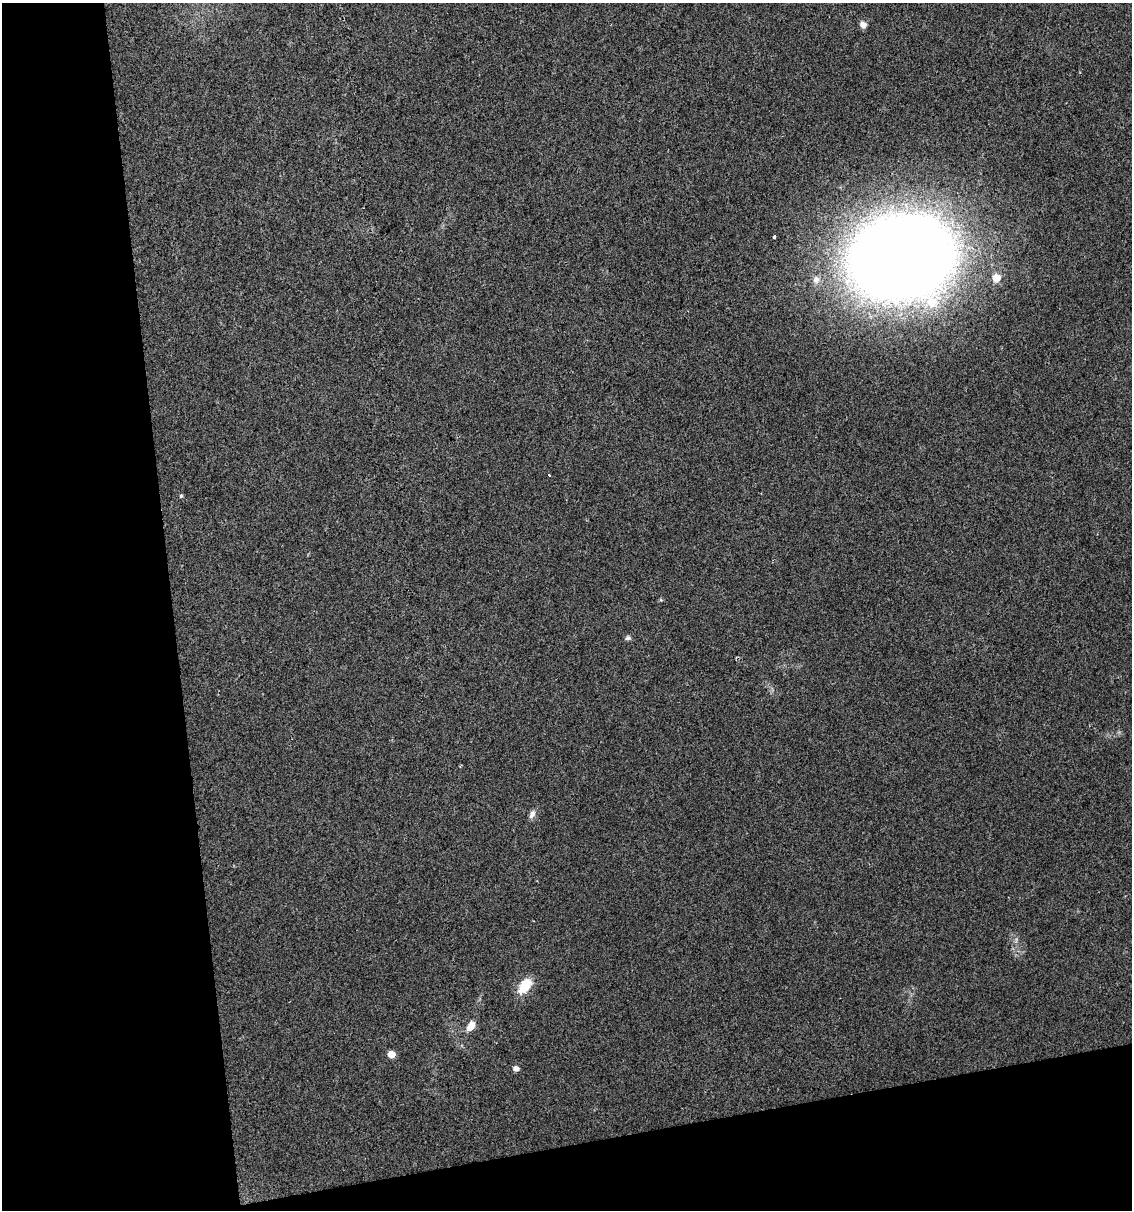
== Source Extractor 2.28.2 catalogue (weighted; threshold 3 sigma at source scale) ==
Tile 3 of 2 x 2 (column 1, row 2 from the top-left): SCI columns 35-1164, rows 1-1208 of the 2316 x 2418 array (HDU 1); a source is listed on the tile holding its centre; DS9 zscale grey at full resolution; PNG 1134 x 1212 px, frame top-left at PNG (2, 3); no overlay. Shown black and unused: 21% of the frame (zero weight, under 2 of 3 exposures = <1% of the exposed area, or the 3 px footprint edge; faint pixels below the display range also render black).
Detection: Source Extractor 2.28.2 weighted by HDU 2 'WHT'; one run over the whole footprint, this tile lists its part. Background 0.036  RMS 0.0083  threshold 0.0371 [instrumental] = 3 sigma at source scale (4.5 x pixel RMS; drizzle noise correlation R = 1.50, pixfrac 1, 0.0396/0.0396 arcsec/px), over >= 5 px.
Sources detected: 13; all 13 listed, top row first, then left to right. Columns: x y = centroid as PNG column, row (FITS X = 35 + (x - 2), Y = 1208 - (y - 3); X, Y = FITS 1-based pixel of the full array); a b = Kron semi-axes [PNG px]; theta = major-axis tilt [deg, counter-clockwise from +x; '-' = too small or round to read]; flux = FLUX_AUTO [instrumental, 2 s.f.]
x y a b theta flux
863 25 6 6 - 5.8
774 237 4 3 - 5.7
901 257 62 51 11 1900
996 278 6 6 - 13
816 280 9 8 - 4.4
549 475 3 2 - 0.9
181 496 5 4 - 1.2
628 638 7 6 - 1.9
532 814 11 7 66 3.4
525 986 18 10 54 20
471 1026 13 8 56 7.5
391 1054 5 5 - 13
516 1068 6 5 - 4.5